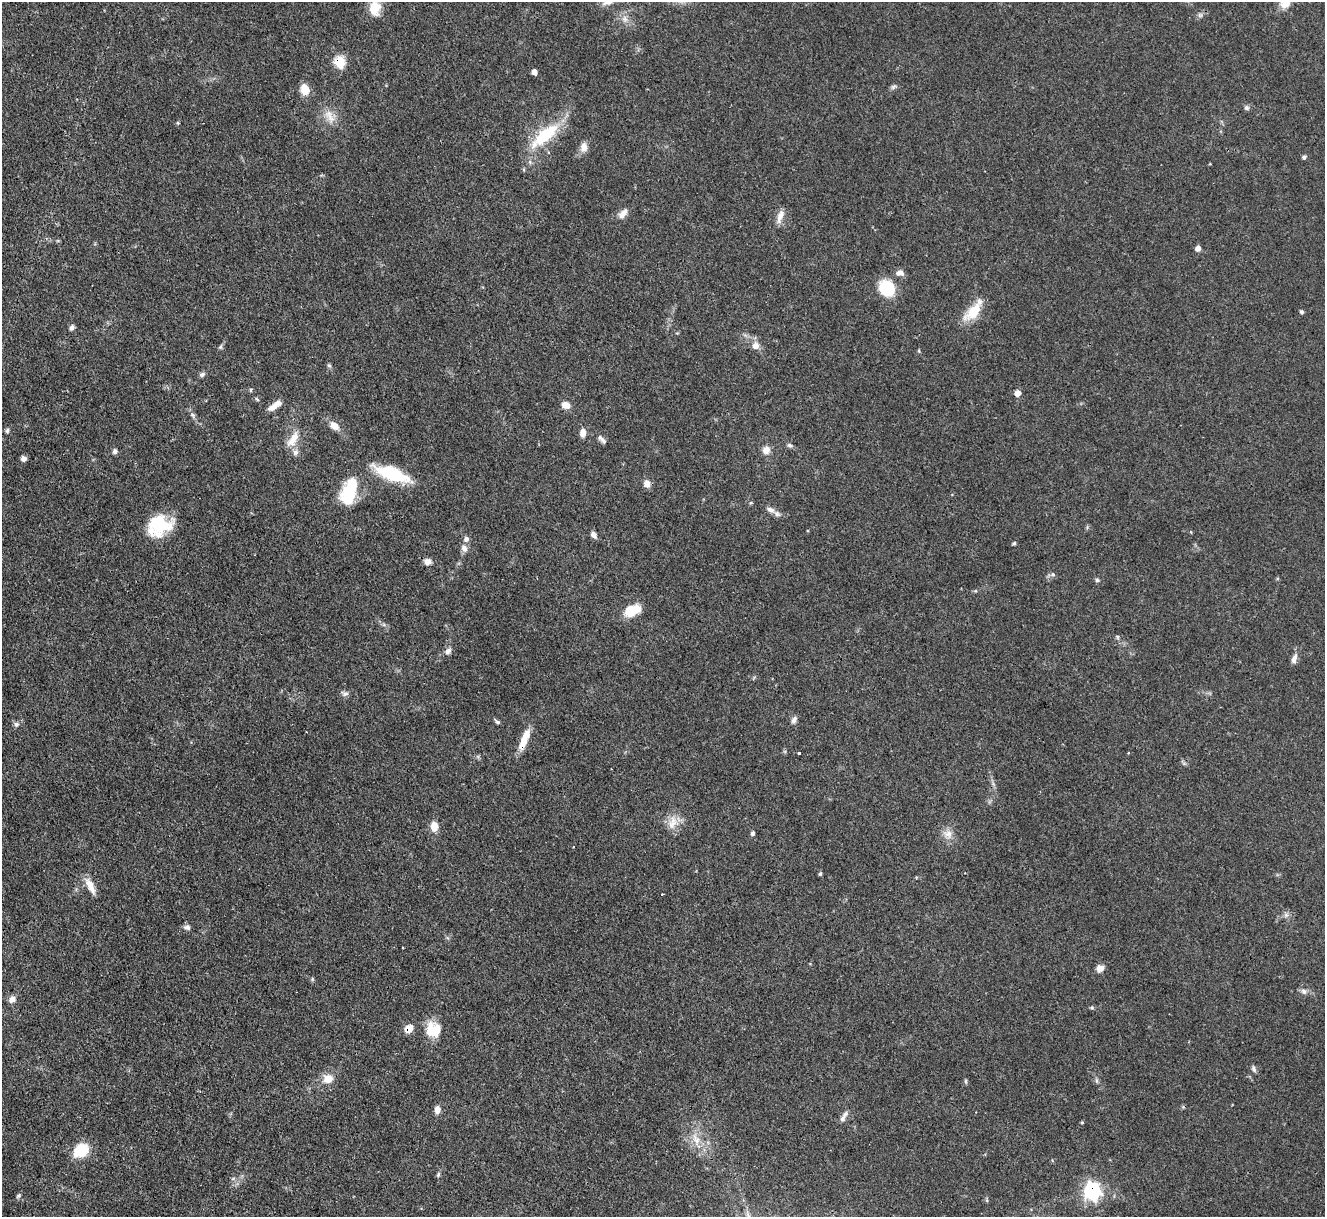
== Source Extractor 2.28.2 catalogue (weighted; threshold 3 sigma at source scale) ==
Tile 7 of 4 x 4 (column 3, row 2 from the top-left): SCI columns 2647-3969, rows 2703-3917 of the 5294 x 5277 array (HDU 1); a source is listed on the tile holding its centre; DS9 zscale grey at full resolution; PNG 1327 x 1219 px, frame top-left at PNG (2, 2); no overlay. Shown black and unused: <1% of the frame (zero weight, under 3 of 4 exposures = <1% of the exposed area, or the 3 px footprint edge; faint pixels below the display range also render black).
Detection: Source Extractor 2.28.2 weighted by HDU 2 'WHT'; one run over the whole footprint, this tile lists its part. Background 0.0874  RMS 0.0043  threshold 0.0193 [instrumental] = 3 sigma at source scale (4.5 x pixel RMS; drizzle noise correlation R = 1.50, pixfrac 1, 0.05/0.05 arcsec/px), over >= 5 px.
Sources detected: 93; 1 inside a brighter object's white glare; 1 cosmic-ray / hot-pixel residue — not listed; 3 inside a brighter listed object's ellipse — not listed separately; the other 88 listed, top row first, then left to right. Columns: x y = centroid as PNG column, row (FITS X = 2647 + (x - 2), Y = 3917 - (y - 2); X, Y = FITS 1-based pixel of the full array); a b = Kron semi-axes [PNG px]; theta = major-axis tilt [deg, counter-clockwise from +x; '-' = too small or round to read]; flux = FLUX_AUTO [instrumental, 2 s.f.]
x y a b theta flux
375 8 15 12 86 8.8
1200 15 6 6 - 1.1
625 19 9 8 - 2.3
340 62 7 6 - 24
534 72 5 5 - 2
893 87 8 5 30 1
305 90 11 9 -78 6.2
1247 108 7 5 -33 1.1
330 116 21 10 -62 5.3
178 123 6 4 -89 0.53
545 135 45 15 40 22
584 147 13 9 83 3
1304 157 6 4 67 0.86
623 214 15 8 48 3.1
780 216 19 7 72 3.3
1198 248 6 5 - 2.1
900 273 9 8 - 2.3
887 288 13 11 -47 23
973 311 32 12 51 11
1302 312 5 4 - 0.72
72 328 7 5 58 1.2
756 346 10 9 - 2.8
220 347 7 5 61 0.79
329 365 6 5 - 0.75
202 374 8 6 27 1.1
250 390 6 4 90 0.5
1017 393 6 6 - 3
257 399 6 4 -45 0.57
275 405 17 6 34 3.9
566 405 9 7 -22 3.8
193 415 7 4 -70 0.92
334 426 12 8 -35 3.9
7 431 6 4 76 0.8
583 433 9 6 82 3
293 439 25 10 55 6
602 439 15 5 -41 1.6
789 445 7 5 -16 0.97
766 450 9 9 - 3.1
115 451 6 6 - 1.3
23 459 6 6 - 1.7
392 474 39 13 -20 24
647 483 9 8 - 2.8
350 493 25 20 62 17
751 503 5 3 - 0.45
770 510 12 6 -29 2.1
160 525 23 18 24 24
594 535 8 6 -52 1.9
466 539 8 7 - 1.6
1014 543 5 4 - 0.66
464 548 10 8 -68 2.1
427 562 8 7 - 2.7
1053 574 7 7 - 1.1
1097 580 5 5 - 0.75
632 610 21 12 21 8.8
448 651 9 7 45 1.8
1294 659 15 7 71 2.3
345 693 9 7 18 1.4
794 720 9 6 63 1.6
497 722 9 4 -42 0.85
16 724 7 7 - 1.3
524 740 27 7 68 7.6
799 753 3 3 - 0.54
673 823 20 12 70 5.9
434 826 12 9 -86 4.2
753 833 5 5 - 0.82
948 834 14 10 -22 3.7
820 874 5 4 - 0.54
90 886 22 7 -62 5.1
662 894 3 2 - 0.76
1286 915 6 6 - 1.1
187 927 9 7 -10 1.5
1100 968 9 8 - 2.5
1304 991 8 7 - 1.6
12 999 10 7 44 2.2
408 1028 9 8 - 4.1
433 1030 17 17 - 11
1254 1069 10 5 -66 1.1
328 1079 13 11 23 5.4
1096 1080 7 4 -72 0.78
966 1081 7 3 -82 0.6
437 1109 10 7 88 2.3
843 1118 11 7 73 1.9
1082 1122 4 4 - 0.47
696 1140 15 9 -70 4.9
81 1150 13 10 31 18
438 1174 7 4 70 0.77
1092 1191 8 7 - 120
19 1195 7 4 45 0.75
Overlapping masked pixels (flux is a lower limit): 4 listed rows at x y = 340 62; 524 740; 408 1028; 1092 1191